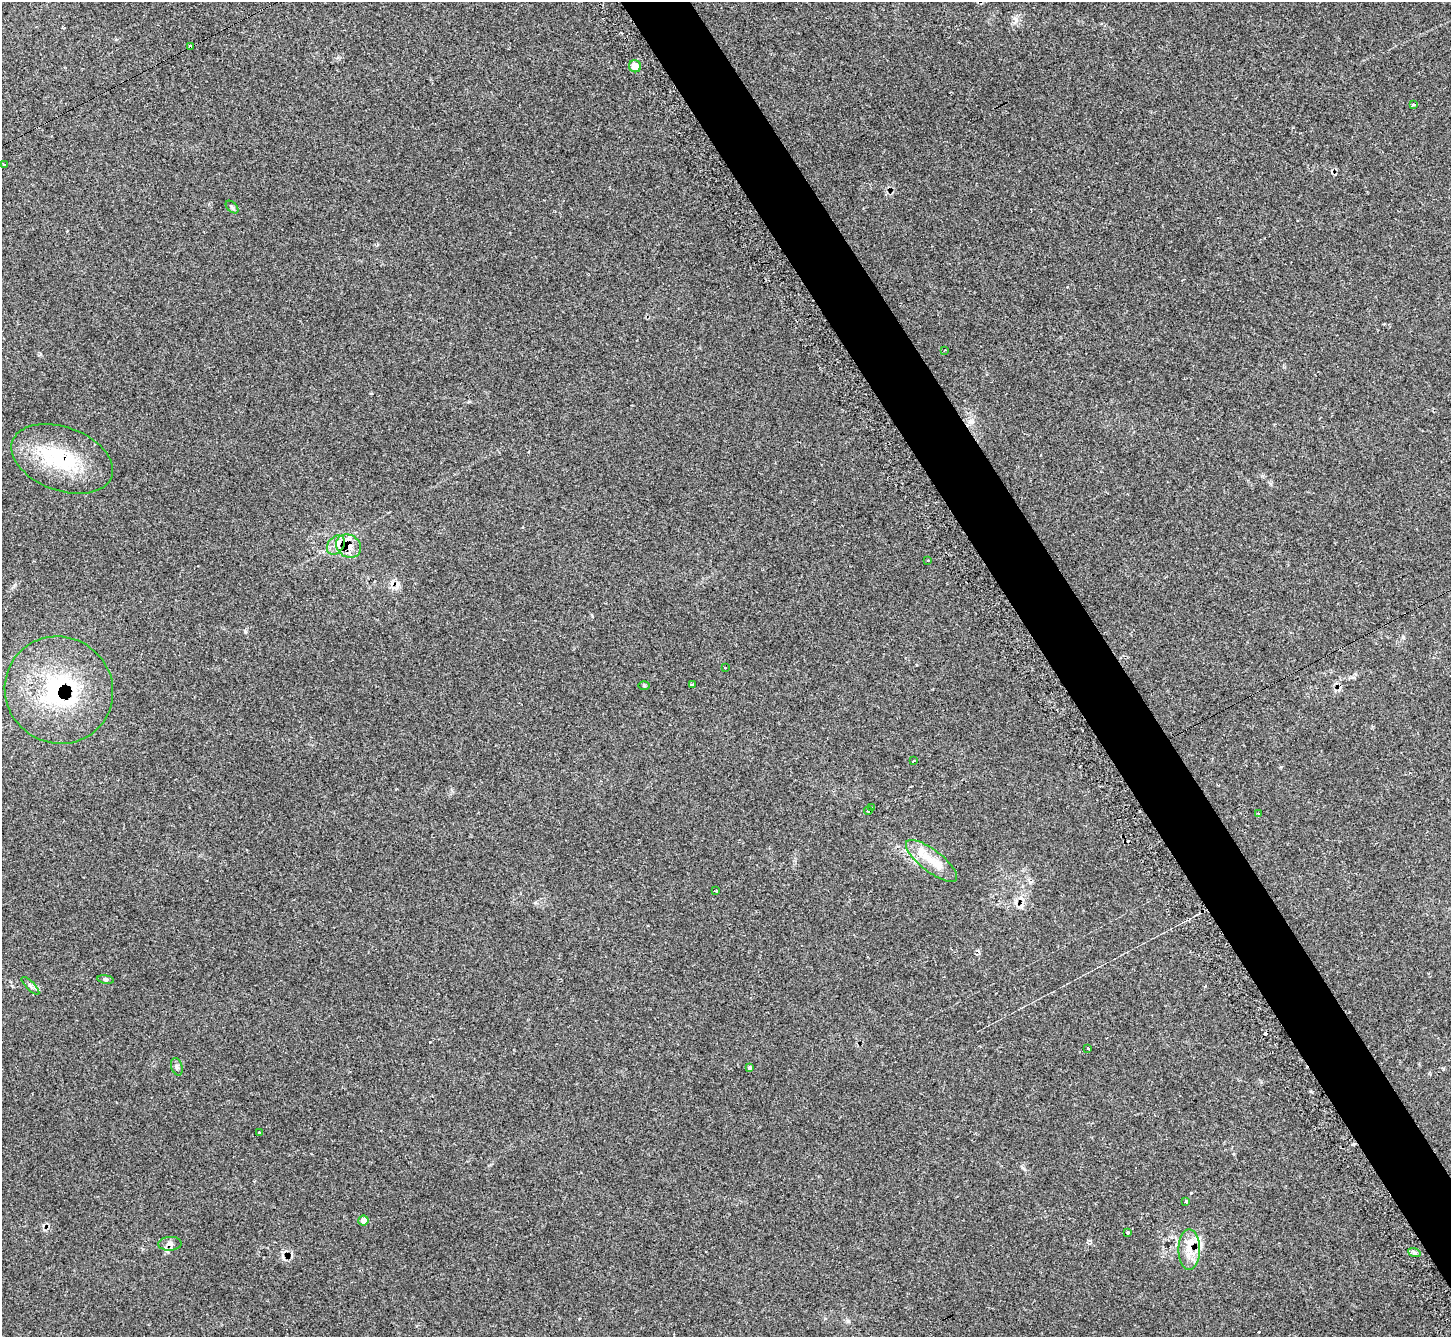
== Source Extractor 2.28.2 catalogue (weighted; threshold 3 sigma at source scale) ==
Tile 6 of 4 x 4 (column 2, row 2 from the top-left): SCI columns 1517-2965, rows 2874-4208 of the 5873 x 5864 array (HDU 1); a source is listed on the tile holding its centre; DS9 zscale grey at full resolution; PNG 1453 x 1339 px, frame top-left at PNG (2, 2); each listed source drawn as its Kron ellipse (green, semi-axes under 4 px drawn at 4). Shown black and unused: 5% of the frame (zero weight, under 2 of 3 exposures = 3% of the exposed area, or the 3 px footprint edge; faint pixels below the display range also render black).
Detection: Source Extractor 2.28.2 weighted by HDU 2 'WHT'; one run over the whole footprint, this tile lists its part. Background 0.221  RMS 0.0092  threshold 0.0414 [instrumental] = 3 sigma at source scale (4.5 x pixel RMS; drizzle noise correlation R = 1.50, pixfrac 1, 0.05/0.05 arcsec/px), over >= 5 px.
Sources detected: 48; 13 cosmic-ray / hot-pixel residue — neither listed nor drawn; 3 inside a brighter listed object's ellipse — not listed separately; the other 32 listed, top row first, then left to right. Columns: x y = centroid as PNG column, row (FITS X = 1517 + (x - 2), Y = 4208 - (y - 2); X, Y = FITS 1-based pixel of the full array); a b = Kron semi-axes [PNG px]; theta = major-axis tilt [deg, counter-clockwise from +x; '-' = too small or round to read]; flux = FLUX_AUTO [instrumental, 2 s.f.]
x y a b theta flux
191 46 4 3 - 16
635 66 6 6 - 13
1413 105 3 3 - 0.93
4 164 3 3 - 1.7
232 207 7 4 -45 1.5
944 350 2 2 - 0.83
62 459 53 31 -20 68
336 545 10 7 53 5.4
348 546 13 11 -31 13
928 560 4 2 - 0.65
725 668 3 2 - 0.98
644 685 5 3 - 0.95
692 685 3 3 - 6.7
59 690 55 53 -36 110
914 761 3 3 - 2.5
871 808 2 2 - 0.89
868 811 4 3 - 2.7
1258 813 4 2 - 0.66
931 861 31 11 -38 18
716 891 3 3 - 1.5
106 979 8 4 -9 1.6
30 986 12 3 -45 1.9
1088 1048 3 3 - 7.7
177 1067 9 5 -72 2.2
749 1068 4 4 - 1.7
259 1132 3 2 - 1.1
1186 1201 3 3 - 1.6
363 1221 5 5 - 5.9
1128 1232 3 3 - 2.3
170 1244 12 7 3 3.7
1189 1250 20 11 90 14
1414 1252 6 4 -19 1.9
Overlapping masked pixels (flux is a lower limit): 5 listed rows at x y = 191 46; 62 459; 348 546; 59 690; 1189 1250
Unlisted compact peaks at least as high as the median listed source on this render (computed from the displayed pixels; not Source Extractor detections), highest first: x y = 245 631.